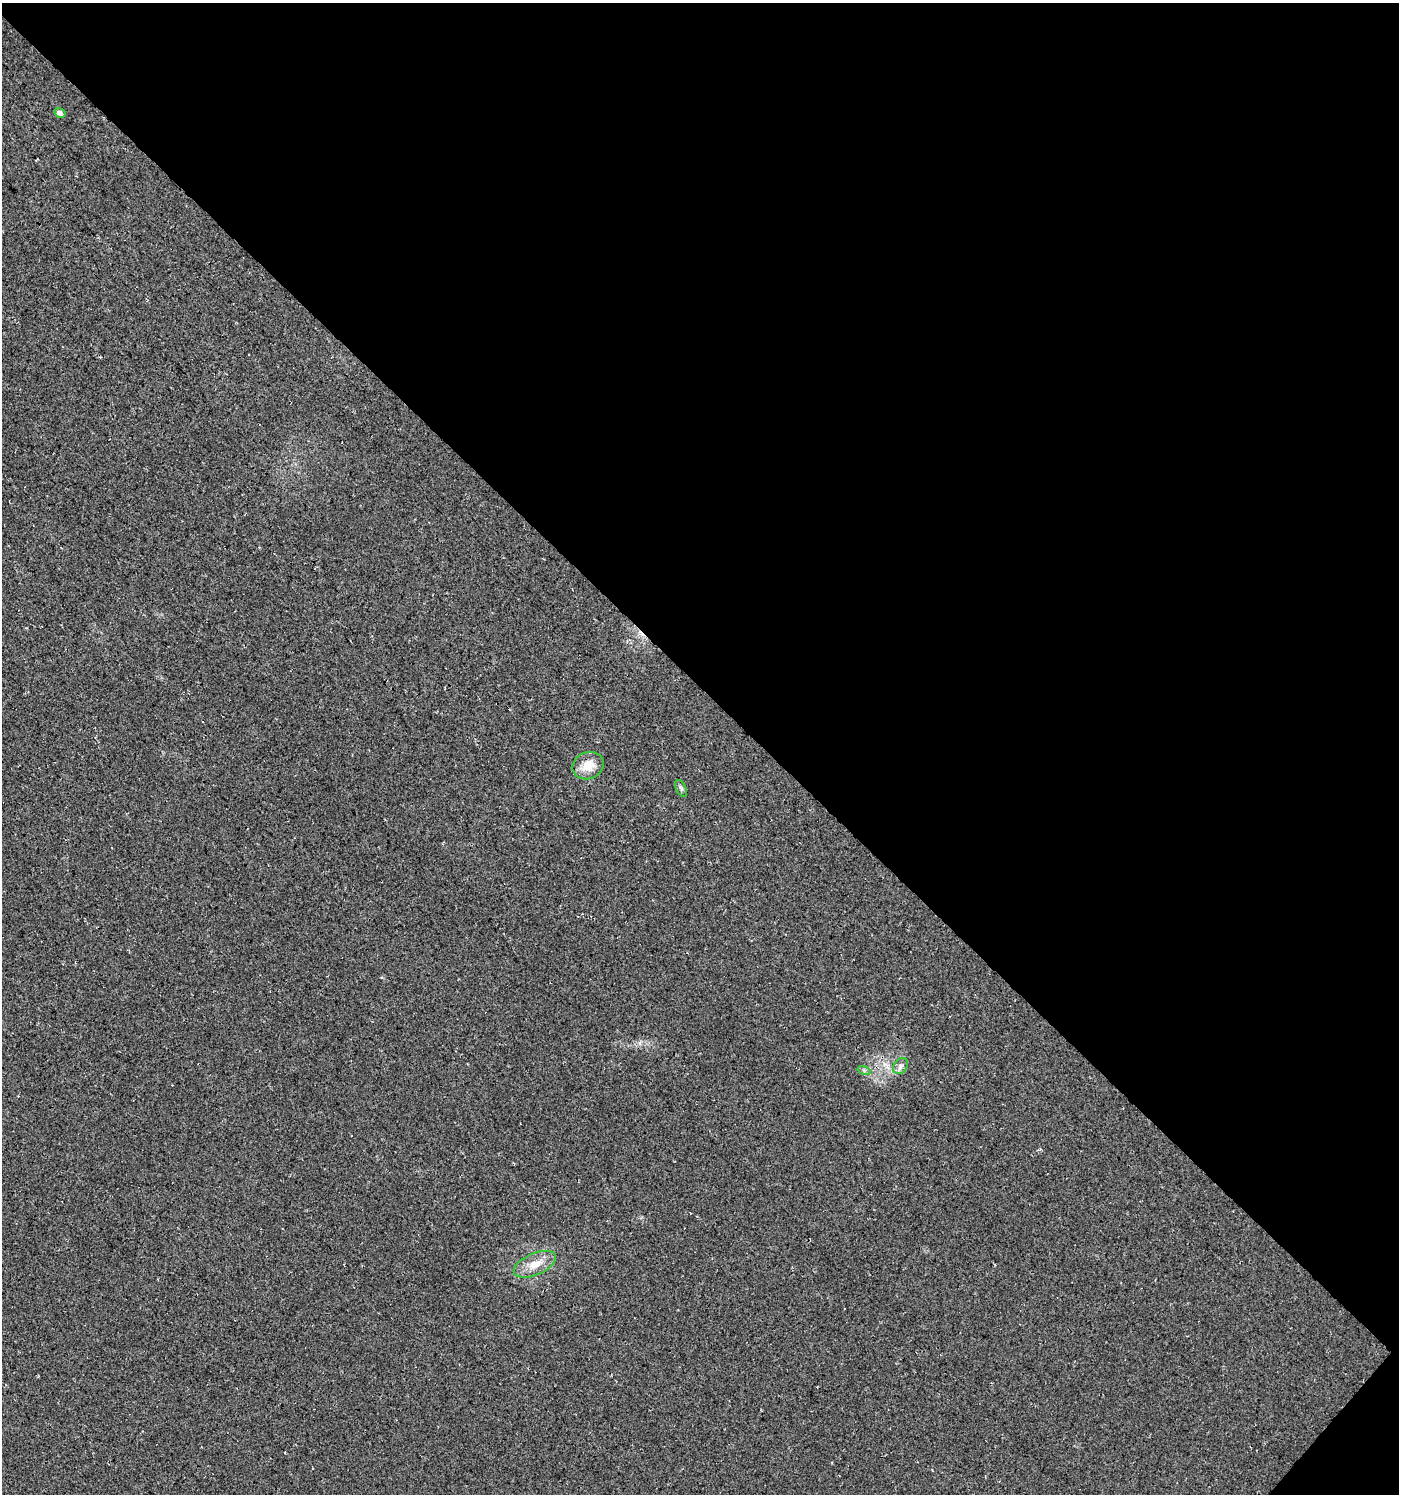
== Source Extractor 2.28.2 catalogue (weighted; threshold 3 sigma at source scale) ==
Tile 8 of 4 x 4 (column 4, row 2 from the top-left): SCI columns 4463-5859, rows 3028-4519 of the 6067 x 6059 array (HDU 1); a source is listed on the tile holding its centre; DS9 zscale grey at full resolution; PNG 1401 x 1496 px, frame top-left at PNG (2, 3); each listed source drawn as its Kron ellipse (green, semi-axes under 4 px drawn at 4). Shown black and unused: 46% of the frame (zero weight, under 3 of 4 exposures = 5% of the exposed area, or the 3 px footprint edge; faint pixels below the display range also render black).
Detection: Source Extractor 2.28.2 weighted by HDU 2 'WHT'; one run over the whole footprint, this tile lists its part. Background 0.03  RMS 0.0079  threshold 0.0358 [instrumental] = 3 sigma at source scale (4.5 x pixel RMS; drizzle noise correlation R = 1.50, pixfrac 1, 0.0396/0.0396 arcsec/px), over >= 5 px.
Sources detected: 6; all 6 listed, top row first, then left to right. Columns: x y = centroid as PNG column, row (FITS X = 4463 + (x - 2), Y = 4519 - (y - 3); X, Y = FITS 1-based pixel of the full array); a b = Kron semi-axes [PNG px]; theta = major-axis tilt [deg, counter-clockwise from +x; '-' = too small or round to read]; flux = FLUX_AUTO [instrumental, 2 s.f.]
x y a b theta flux
60 113 6 5 - 3.5
588 766 16 13 24 13
681 788 9 5 -63 1.8
901 1066 9 6 52 3
864 1070 7 4 -19 1.4
535 1264 22 10 24 12